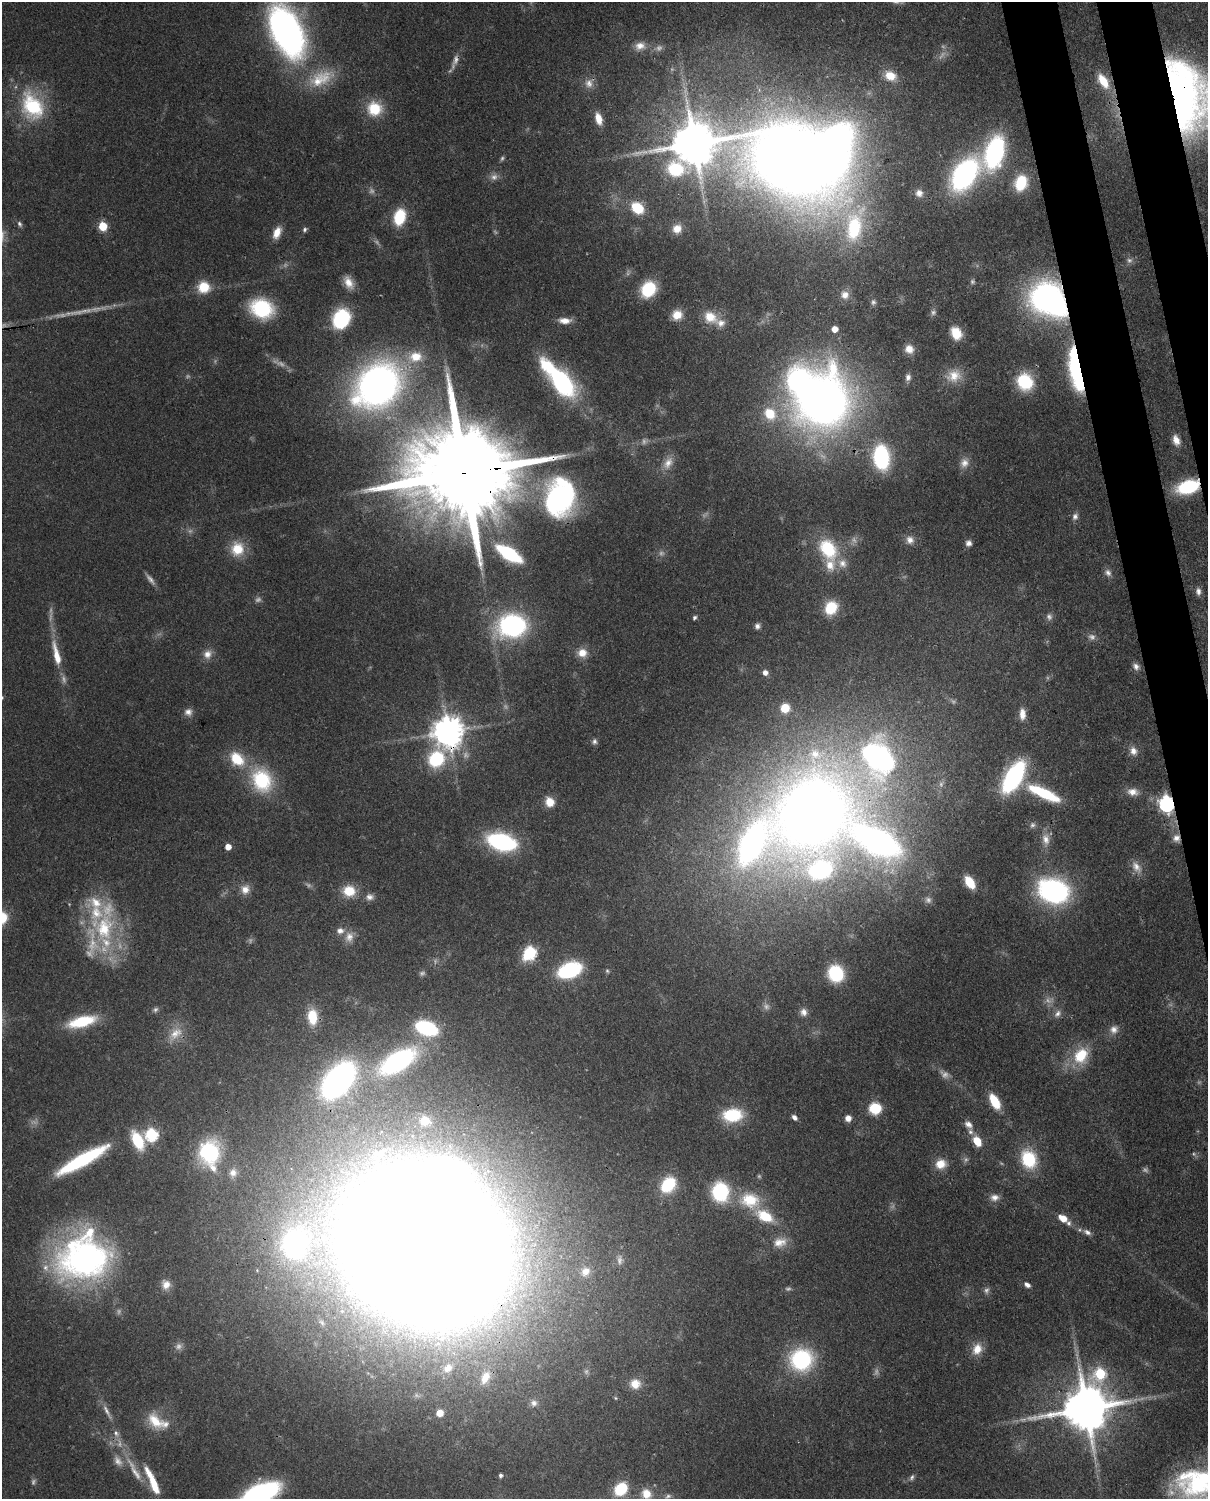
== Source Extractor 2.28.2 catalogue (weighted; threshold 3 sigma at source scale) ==
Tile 6 of 4 x 3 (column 2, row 2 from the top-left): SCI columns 1296-2501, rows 1652-3148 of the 5000 x 4911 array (HDU 1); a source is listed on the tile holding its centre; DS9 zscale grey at full resolution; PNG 1210 x 1501 px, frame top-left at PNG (2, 2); no overlay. Shown black and unused: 4% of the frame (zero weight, under 3 of 4 exposures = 7% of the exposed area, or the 3 px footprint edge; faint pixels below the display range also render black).
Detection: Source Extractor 2.28.2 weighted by HDU 2 'WHT'; one run over the whole footprint, this tile lists its part. Background 0.0986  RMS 0.0041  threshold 0.0184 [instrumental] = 3 sigma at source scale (4.5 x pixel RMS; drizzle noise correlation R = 1.50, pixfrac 1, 0.05/0.05 arcsec/px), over >= 5 px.
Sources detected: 243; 47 too faint to see at this stretch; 7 inside a brighter object's white glare — not listed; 17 inside a brighter listed object's ellipse — not listed separately; the other 172 listed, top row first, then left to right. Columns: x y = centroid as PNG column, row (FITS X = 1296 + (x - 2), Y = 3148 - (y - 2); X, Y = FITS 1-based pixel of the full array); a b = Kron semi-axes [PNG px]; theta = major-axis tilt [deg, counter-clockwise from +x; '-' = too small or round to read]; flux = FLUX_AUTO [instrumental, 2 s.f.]
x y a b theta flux
287 32 38 20 -64 230
640 46 15 11 8 4.6
456 60 20 8 71 3.5
890 76 15 11 -19 7.3
321 78 39 20 26 18
1103 81 20 10 -57 11
589 83 13 12 - 3.6
1186 95 73 37 -77 190
32 106 39 28 -62 33
374 109 17 16 - 14
598 119 13 7 -75 5.7
694 143 17 13 47 2000
995 152 24 14 74 85
794 161 85 56 -24 890
964 174 33 20 54 86
1021 183 14 11 72 18
919 193 10 9 - 2.7
637 208 13 10 -39 14
399 217 15 10 76 19
20 224 8 5 -58 1.1
103 226 5 5 - 19
854 227 43 21 78 41
677 229 11 11 - 5.5
305 230 6 5 - 1
277 233 14 8 68 5.2
1129 260 8 8 - 1.5
348 282 17 10 -62 5.2
204 287 12 12 - 11
648 289 13 11 54 24
845 295 11 11 - 3.5
1046 297 27 21 51 120
873 302 7 6 - 1.1
262 308 19 15 -19 39
933 312 8 7 - 1.4
677 315 11 10 - 6.6
710 317 19 14 -36 8.6
341 319 15 12 61 47
565 320 15 7 -3 3.8
835 329 5 5 - 5.6
956 333 12 9 -63 10
909 349 10 9 - 4.3
1075 369 51 13 -80 56
954 376 21 16 23 8.1
908 377 9 7 80 1.9
560 380 39 15 -49 74
1025 382 14 13 - 27
378 385 51 39 43 200
822 400 48 44 64 370
770 414 17 15 -54 12
1176 440 13 8 -69 3.8
881 457 20 13 -84 50
668 463 20 11 61 5
964 463 14 11 68 3.8
462 473 48 21 7 16000
1188 487 17 10 16 36
560 497 40 30 84 84
1075 516 10 8 69 1.8
910 540 11 10 - 2.9
968 543 7 7 - 2
237 549 18 16 -87 11
828 549 27 19 -58 23
509 554 20 8 -32 42
1108 573 11 8 -54 2
150 579 18 6 -51 2.3
1198 591 11 7 -85 2
831 608 12 10 57 17
694 617 5 4 - 1
512 625 21 17 8 91
757 626 7 7 - 1.6
582 653 11 11 - 5.1
56 654 39 9 -77 11
207 654 13 11 54 3.7
1136 666 9 8 - 2.1
765 672 6 5 - 2.7
785 708 7 6 - 10
188 712 10 10 - 2.6
1022 714 14 7 -89 4.1
448 731 9 9 - 820
594 741 7 6 - 1.2
1133 751 11 9 -72 3.2
815 754 15 13 -36 6.9
878 757 39 28 -56 120
237 759 20 15 -41 14
436 759 16 12 40 31
1014 777 23 11 60 84
262 780 31 25 -63 28
1132 792 15 10 -9 4.2
1044 793 35 9 -25 27
550 802 10 9 - 6.6
1167 804 7 6 - 140
811 812 62 48 58 480
1032 825 9 7 61 1.5
1176 838 11 10 - 3.2
1046 839 19 10 -83 4.8
877 841 63 27 -34 200
502 842 20 12 -16 74
751 844 69 36 51 180
228 847 5 5 - 5.6
1136 867 19 11 -55 4.5
820 870 53 41 -78 65
970 882 12 7 -56 11
245 889 12 11 - 3.9
349 891 15 13 -9 10
1053 891 21 16 -18 110
370 897 11 9 -12 2.3
2 918 14 11 75 9.4
104 928 47 37 -80 48
349 937 16 12 84 4.5
530 953 8 6 51 55
569 970 17 10 20 55
607 971 6 5 - 0.69
836 973 12 11 - 34
155 1010 8 7 - 1.2
803 1012 10 9 - 2.7
1058 1013 12 8 47 2.4
312 1017 16 10 -87 13
82 1022 28 10 14 23
426 1028 22 13 -20 35
1114 1029 12 11 - 3.3
175 1034 25 14 43 8.8
1081 1056 21 16 58 17
398 1061 37 17 31 86
338 1080 39 23 49 130
995 1101 17 8 -61 12
875 1108 9 8 - 18
732 1115 18 12 5 24
794 1117 7 5 -47 1.8
848 1118 7 7 - 2.9
425 1121 12 11 - 6.8
968 1124 13 9 -43 3
151 1135 6 6 - 61
137 1141 18 10 -64 19
977 1141 8 6 -60 11
209 1152 22 20 83 40
1029 1159 20 16 -70 22
82 1160 57 11 29 48
941 1164 13 11 17 6.2
233 1173 11 9 73 2.7
668 1185 19 14 52 19
720 1192 15 13 -83 40
994 1197 12 9 4 3
750 1200 29 22 -16 20
1063 1218 9 6 -32 6.5
1087 1232 12 7 -26 2.2
780 1242 20 13 14 6.6
295 1243 38 34 65 110
424 1246 97 77 -36 4100
84 1258 63 48 8 140
620 1260 13 7 88 2
585 1271 11 9 41 3.1
166 1285 12 11 - 4.1
1027 1285 8 6 -34 1.9
977 1349 15 12 69 6.6
801 1360 25 23 13 41
448 1368 12 9 38 3.5
1100 1374 10 8 26 35
485 1378 15 9 63 4.4
635 1384 12 12 - 5.8
615 1398 6 4 -88 0.52
534 1403 10 9 - 2.3
1086 1408 15 13 11 2300
440 1413 6 6 - 4.4
155 1421 27 15 -44 11
134 1470 47 8 -61 10
501 1475 4 4 - 1.2
912 1477 9 6 59 1.2
153 1482 35 8 -66 13
1200 1483 51 30 7 67
621 1489 11 9 47 20
260 1494 28 13 23 99
646 1494 12 11 - 6
668 1496 9 6 23 1.2
Overlapping masked pixels (flux is a lower limit): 17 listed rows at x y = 456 60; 1186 95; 794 161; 1046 297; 1075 369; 822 400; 462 473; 1188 487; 448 731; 436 759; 1167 804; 811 812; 1176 838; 877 841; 295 1243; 424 1246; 1086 1408
Isophote crosses this tile's border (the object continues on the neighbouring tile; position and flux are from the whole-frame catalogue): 6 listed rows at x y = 287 32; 1186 95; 2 918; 1200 1483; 260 1494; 646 1494